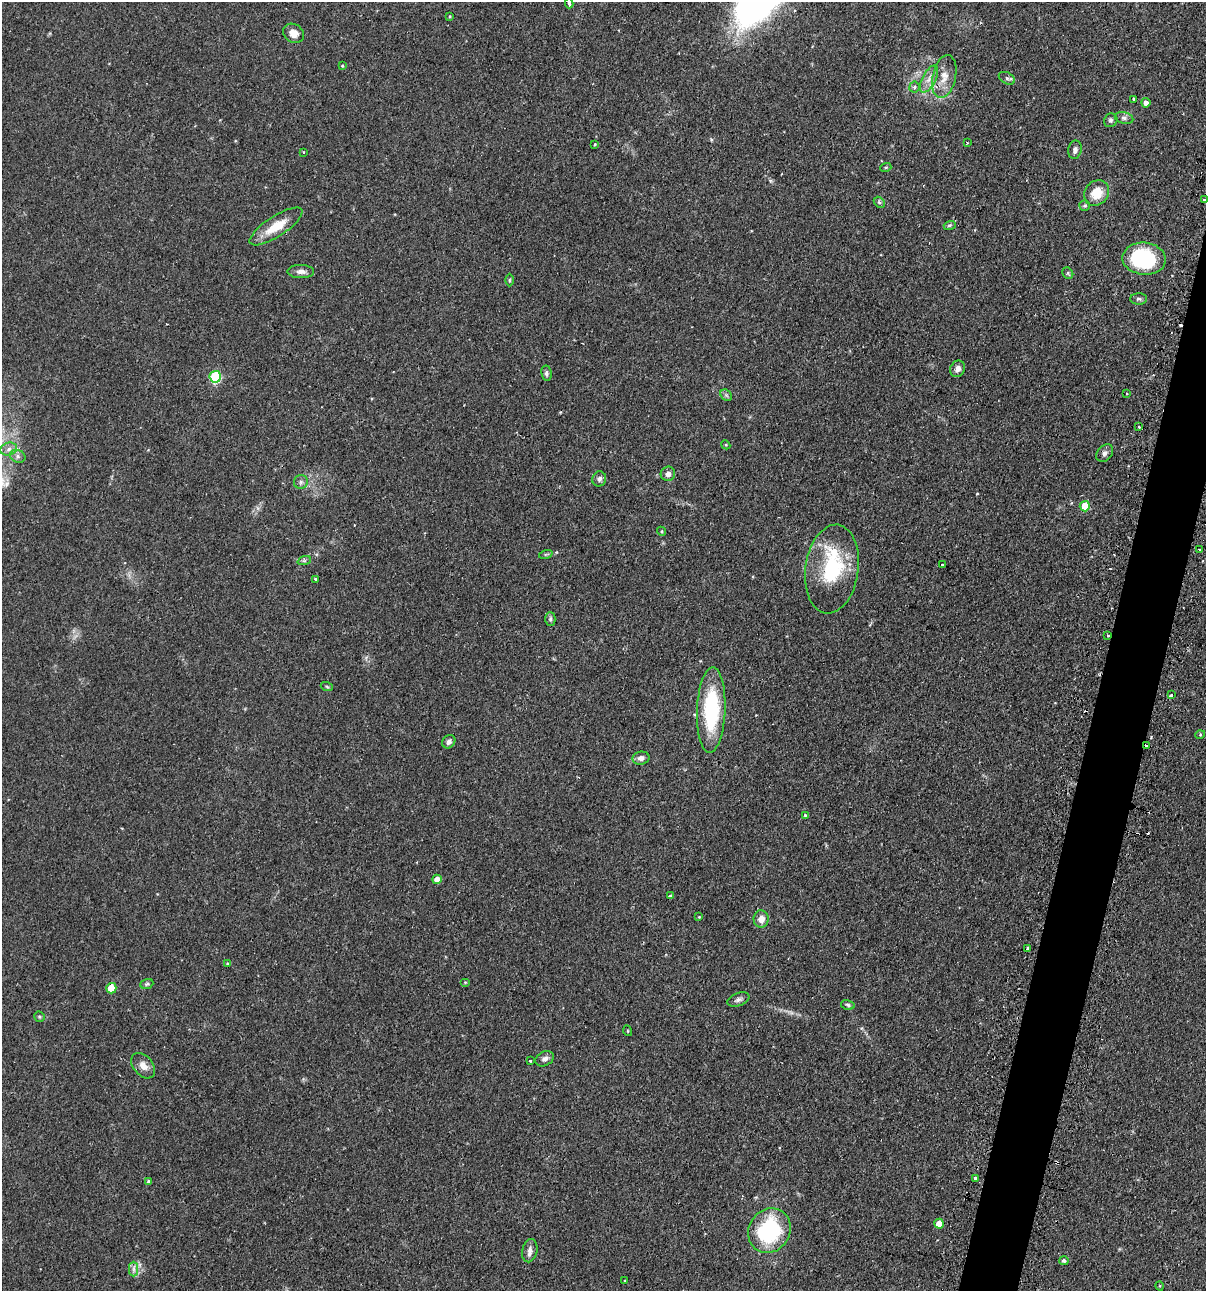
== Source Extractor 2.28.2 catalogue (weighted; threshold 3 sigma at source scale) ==
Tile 10 of 4 x 4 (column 2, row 3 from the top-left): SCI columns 1358-2561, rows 1325-2613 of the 5247 x 5227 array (HDU 1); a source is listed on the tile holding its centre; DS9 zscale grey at full resolution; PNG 1208 x 1293 px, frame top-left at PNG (2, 2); each listed source drawn as its Kron ellipse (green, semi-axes under 4 px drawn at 4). Shown black and unused: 4% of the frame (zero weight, under 2 of 3 exposures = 4% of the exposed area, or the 3 px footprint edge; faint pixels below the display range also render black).
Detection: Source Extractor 2.28.2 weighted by HDU 2 'WHT'; one run over the whole footprint, this tile lists its part. Background 0.0889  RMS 0.0054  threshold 0.0242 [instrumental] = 3 sigma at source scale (4.5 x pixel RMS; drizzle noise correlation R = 1.50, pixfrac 1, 0.05/0.05 arcsec/px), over >= 5 px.
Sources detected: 95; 8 cosmic-ray / hot-pixel residue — neither listed nor drawn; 3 inside a brighter listed object's ellipse — not listed separately; the other 84 listed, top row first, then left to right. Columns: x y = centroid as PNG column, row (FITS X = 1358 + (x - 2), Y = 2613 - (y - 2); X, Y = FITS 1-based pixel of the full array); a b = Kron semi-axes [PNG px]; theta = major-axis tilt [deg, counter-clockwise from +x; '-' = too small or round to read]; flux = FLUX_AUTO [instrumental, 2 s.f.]
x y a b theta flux
569 3 5 3 - 1
450 16 4 3 - 0.44
294 33 11 9 -32 4.4
342 66 4 3 - 0.53
944 77 22 11 78 7.6
1007 78 9 5 -28 1.3
929 79 15 6 62 3.9
914 87 5 5 - 1
1134 99 3 2 - 0.57
1146 103 4 4 - 2.8
1124 118 9 5 -15 1.6
1111 120 7 6 - 1.2
967 142 3 2 - 0.4
595 144 3 3 - 0.45
1075 150 9 6 79 2
303 152 3 2 - 0.4
886 167 5 3 - 0.57
1097 193 13 11 52 10
1204 200 3 2 - 1
879 202 6 4 -45 0.9
1085 205 5 5 - 0.9
950 225 6 4 18 0.83
276 226 31 10 33 12
1144 259 22 16 -5 45
301 271 13 6 -1 2.6
1068 273 6 5 - 0.79
509 280 6 4 89 0.61
1139 299 8 5 -2 1.2
957 369 8 7 - 3
546 373 7 5 -81 1.3
215 377 6 5 - 37
1127 393 2 2 - 0.47
726 395 6 5 - 1
1139 427 4 2 - 0.47
726 445 5 3 - 0.5
9 449 8 6 17 2.3
1105 453 10 7 48 1.8
18 456 8 6 -23 1.7
668 474 7 7 - 2.6
599 479 7 7 - 1.9
301 482 7 7 - 1.6
1085 506 5 5 - 12
662 531 5 4 - 0.64
1200 549 4 3 - 2.6
546 554 7 4 18 0.79
304 561 7 4 19 1
942 565 3 3 - 1.5
832 569 45 26 82 38
315 579 3 3 - 2.4
550 619 7 5 89 1
1108 636 3 3 - 0.82
327 687 6 4 -20 0.68
1171 695 4 3 - 2.7
711 710 43 14 88 46
1200 735 5 3 - 0.55
449 742 7 6 - 2.2
1147 746 4 3 - 1.4
641 758 8 6 9 2.4
805 815 4 4 - 0.69
437 879 5 5 - 4.9
670 896 3 3 - 1.2
699 917 3 3 - 0.36
761 919 9 7 -87 4.4
1027 949 3 2 - 1.1
227 964 4 3 - 0.64
465 982 5 3 - 0.43
147 984 6 5 - 0.89
111 988 5 5 - 11
738 1000 11 6 21 1.8
848 1005 7 4 -12 0.97
39 1017 5 5 - 0.8
628 1031 5 3 - 0.44
545 1059 10 7 26 2.2
530 1061 3 2 - 0.75
143 1066 14 9 -50 4.2
975 1178 3 3 - 1.3
149 1182 4 4 - 1.2
939 1224 5 4 - 5.3
769 1231 23 20 55 50
530 1251 12 7 77 2.4
1064 1261 5 4 - 1.3
134 1269 7 4 -90 1.7
625 1281 2 2 - 0.47
1160 1286 5 3 - 0.48
Overlapping masked pixels (flux is a lower limit): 3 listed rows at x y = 276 226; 1108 636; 1147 746
Isophote crosses this tile's border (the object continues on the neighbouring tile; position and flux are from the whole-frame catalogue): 1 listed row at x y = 1204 200